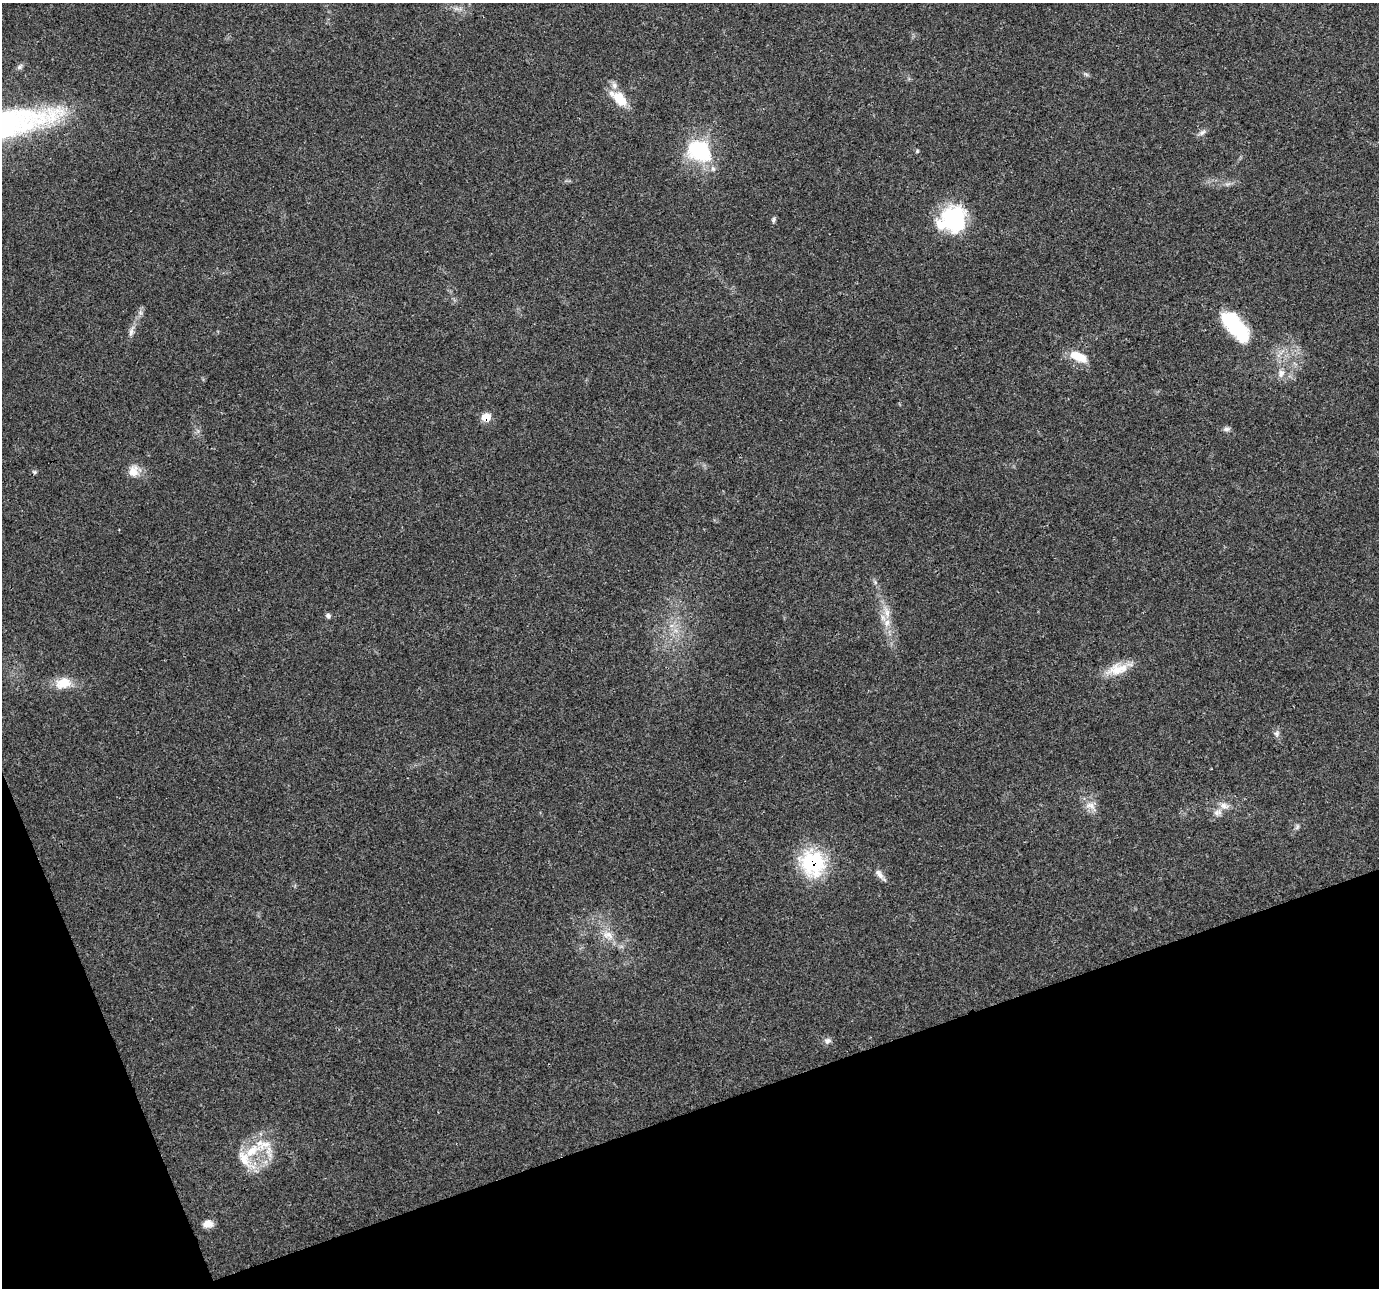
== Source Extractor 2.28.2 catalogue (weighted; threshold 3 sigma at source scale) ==
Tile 14 of 4 x 4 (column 2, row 4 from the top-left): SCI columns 1378-2754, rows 78-1363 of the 5511 x 5353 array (HDU 1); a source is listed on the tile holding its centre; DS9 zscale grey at full resolution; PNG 1381 x 1290 px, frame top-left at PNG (2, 3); no overlay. Shown black and unused: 17% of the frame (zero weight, under 3 of 4 exposures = <1% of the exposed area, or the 3 px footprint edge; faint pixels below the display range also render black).
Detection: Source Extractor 2.28.2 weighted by HDU 2 'WHT'; one run over the whole footprint, this tile lists its part. Background 0.0514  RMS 0.0037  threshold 0.0168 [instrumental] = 3 sigma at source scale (4.5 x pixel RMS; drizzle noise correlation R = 1.50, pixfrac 1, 0.0396/0.0396 arcsec/px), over >= 5 px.
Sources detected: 38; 2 inside a brighter object's white glare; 1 cosmic-ray / hot-pixel residue — not listed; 4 inside a brighter listed object's ellipse — not listed separately; the other 31 listed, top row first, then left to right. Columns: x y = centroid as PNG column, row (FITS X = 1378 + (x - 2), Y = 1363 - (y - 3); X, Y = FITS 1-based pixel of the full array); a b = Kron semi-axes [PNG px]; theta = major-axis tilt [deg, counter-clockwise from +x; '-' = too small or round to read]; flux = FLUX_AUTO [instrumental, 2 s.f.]
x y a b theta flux
456 9 7 4 18 0.98
20 67 9 6 41 1.1
1086 74 8 4 -36 0.67
619 98 21 11 -42 9.7
1202 132 11 6 36 1.3
699 151 29 22 -31 29
917 151 5 4 - 0.42
951 219 33 24 71 27
773 220 8 5 76 0.79
1236 327 40 16 -49 27
131 332 14 5 75 1.7
1079 357 24 11 -24 7.1
1281 373 12 9 79 2.5
486 417 7 6 - 7.2
1227 429 9 6 3 1.1
133 471 16 13 80 4.1
887 613 18 7 -82 3.8
328 616 7 6 - 0.92
1117 669 31 14 14 8
63 683 21 14 15 6.9
1277 733 9 7 66 1.2
1091 806 19 9 -37 3.5
1224 806 14 8 -13 2.6
1217 813 12 8 11 2.2
1297 827 8 5 65 0.83
813 863 25 23 -67 34
879 874 15 7 -51 2.1
608 935 17 10 -22 4.2
827 1040 8 8 - 1.4
252 1151 28 13 35 9.6
208 1224 12 8 9 2.9
Overlapping masked pixels (flux is a lower limit): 2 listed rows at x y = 486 417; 813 863